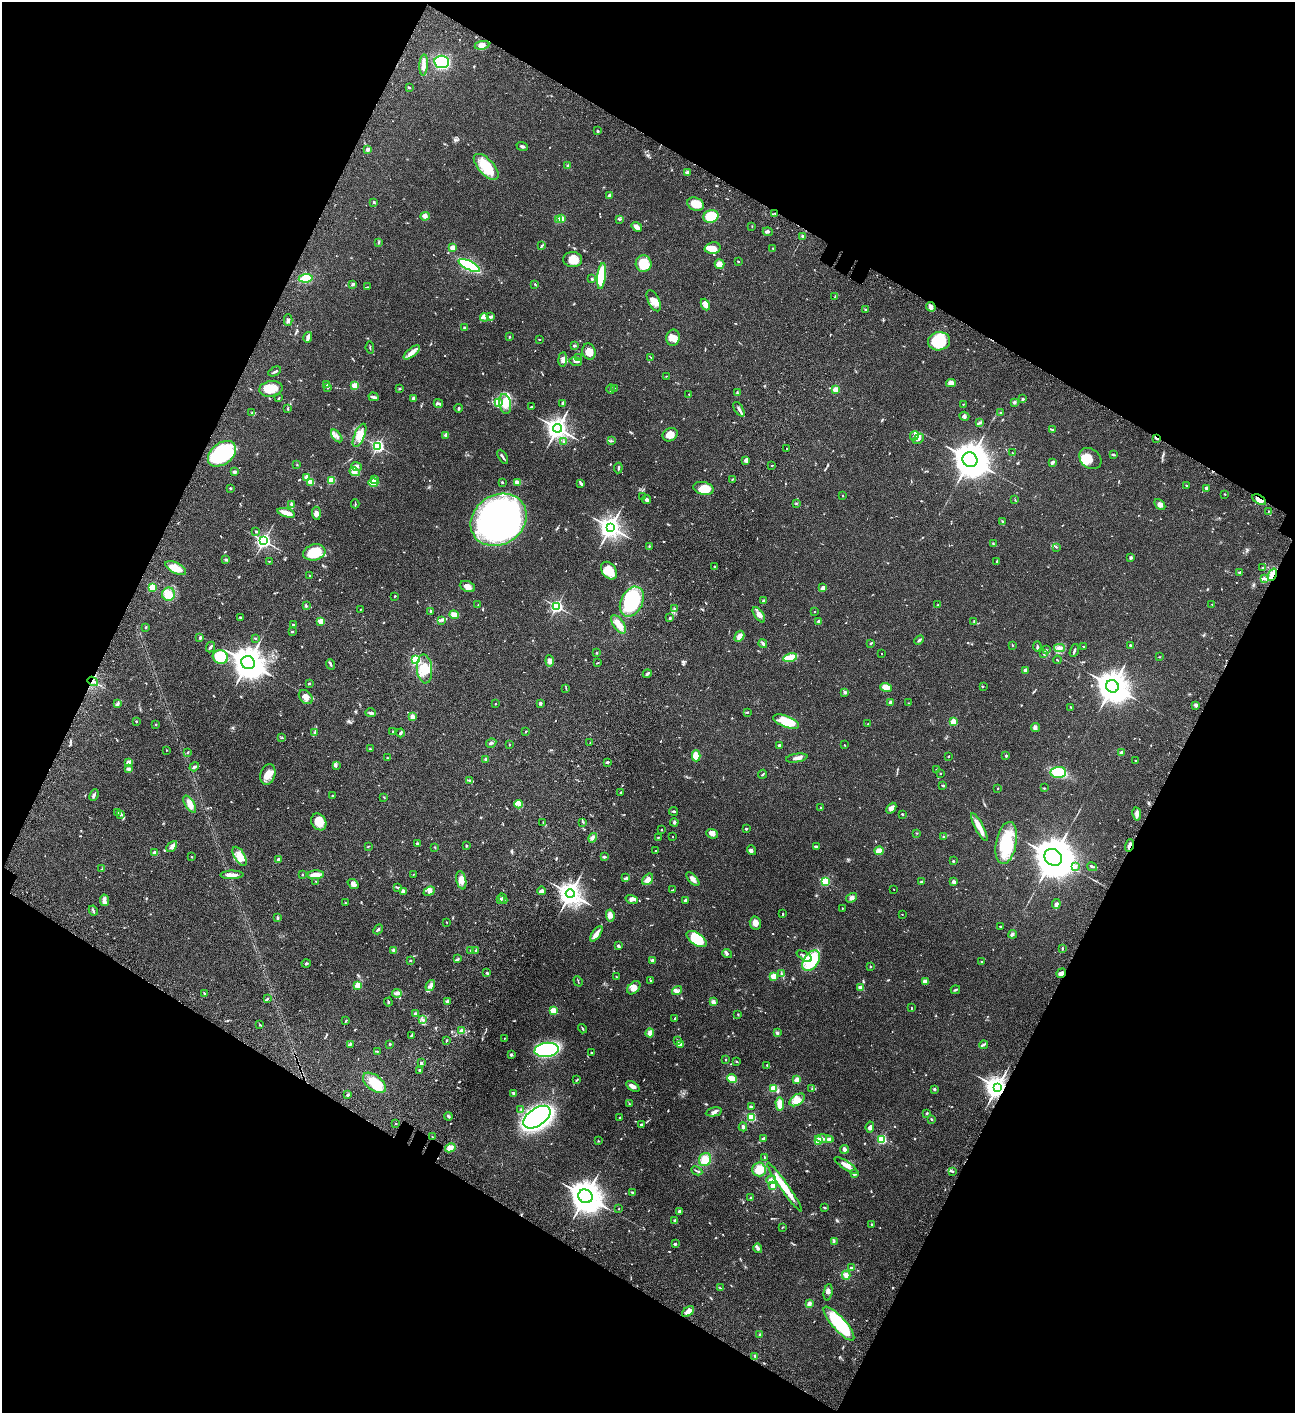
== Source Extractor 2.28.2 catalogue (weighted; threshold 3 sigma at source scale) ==
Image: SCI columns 506-5675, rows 203-5843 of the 6050 x 6048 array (HDU 1 of 3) = the unmasked area's bounding box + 8 px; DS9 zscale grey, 4 x 4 block average (1 PNG px = mean of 4 x 4 image px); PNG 1297 x 1415 px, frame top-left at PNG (2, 2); each listed source drawn as its Kron ellipse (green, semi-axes under 4 px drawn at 4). Shown black and unused: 46% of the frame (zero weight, under 3 of 4 exposures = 13% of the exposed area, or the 3 px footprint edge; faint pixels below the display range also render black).
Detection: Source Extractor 2.28.2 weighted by HDU 2 'WHT'. Background 0.0652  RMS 0.0059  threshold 0.0264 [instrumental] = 3 sigma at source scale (4.5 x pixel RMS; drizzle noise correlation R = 1.50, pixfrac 1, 0.05/0.05 arcsec/px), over >= 5 px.
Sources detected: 820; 1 too faint to see at this stretch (4 x 4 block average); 6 inside a brighter object's white glare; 3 cosmic-ray / hot-pixel residue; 1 long thin detection or spike segment (spike, bleed or trail) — neither listed nor drawn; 17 coinciding with a brighter row at this scale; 53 inside a brighter listed object's ellipse — not listed separately; of the other 739, all 500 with FLUX_AUTO >= 1.61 (the completeness limit of this list) listed and drawn (239 fainter detections not listed), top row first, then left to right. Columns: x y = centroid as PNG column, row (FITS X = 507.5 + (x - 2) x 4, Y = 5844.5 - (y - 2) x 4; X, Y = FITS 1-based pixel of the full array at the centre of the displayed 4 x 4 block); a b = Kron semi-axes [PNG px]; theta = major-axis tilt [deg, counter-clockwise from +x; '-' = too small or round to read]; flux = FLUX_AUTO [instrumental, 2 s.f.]
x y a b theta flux
482 45 7 4 9 18
442 62 7 6 - 200
424 65 10 3 86 15
409 87 3 2 - 2.9
598 131 2 2 - 5.7
522 146 6 2 -19 6.5
368 149 4 3 - 8.5
568 166 3 3 - 5.9
486 167 16 7 -48 89
687 173 4 3 - 17
610 195 2 2 - 34
374 202 2 2 - 5.2
696 204 9 6 -22 45
775 213 4 2 - 2.2
425 216 5 4 - 8.8
711 216 8 6 18 110
559 219 2 2 - 52
561 219 2 2 - 100
619 219 3 2 - 3.1
637 227 5 3 - 22
752 227 3 2 - 1.8
768 232 5 3 - 5.3
803 236 3 2 - 5.5
379 242 3 2 - 2.7
541 246 4 2 - 4
453 248 2 2 - 86
713 248 8 5 13 33
773 248 2 2 - 2.3
573 259 9 7 -5 34
738 261 2 2 - 7.5
644 264 8 8 - 83
719 264 5 4 - 24
469 265 12 4 -26 280
602 276 13 4 84 160
306 278 7 4 8 66
592 279 2 2 - 5.1
353 284 3 2 - 3.7
535 284 3 2 - 2.5
367 287 4 2 - 2.9
835 297 3 2 - 2.6
654 301 11 5 -64 23
705 305 6 4 -67 20
931 307 5 3 - 15
865 310 3 2 - 4.5
484 317 4 3 - 6.8
491 317 2 2 - 19
288 320 6 3 88 6.5
464 328 3 2 - 3.4
308 337 5 2 - 19
510 337 2 2 - 2.4
673 338 8 6 81 23
539 339 2 2 - 1.8
939 341 11 9 8 110
574 345 3 2 - 4.1
370 348 6 2 -84 2.9
589 351 8 6 -74 30
412 352 10 4 40 22
651 357 3 2 - 2.2
578 358 3 3 - 4.2
563 359 7 4 84 12
576 361 6 3 -11 7.6
275 371 7 2 28 5.3
667 376 2 2 - 1.6
951 383 5 4 - 18
327 385 3 2 - 1.8
355 386 2 2 - 140
327 388 3 2 - 2.4
614 388 2 2 - 2
271 389 12 7 9 44
400 389 3 2 - 2.9
611 389 5 2 - 7
835 390 2 2 - 100
738 393 3 2 - 2.7
689 394 2 2 - 1.7
374 397 5 2 - 11
279 398 3 2 - 2.5
413 398 2 2 - 31
1023 399 2 2 - 4.2
1015 402 2 2 - 6.7
438 403 5 2 - 6.1
499 403 4 2 - 6.8
563 403 3 3 - 9.1
505 404 10 5 -81 38
963 404 2 2 - 2
531 407 4 2 - 4.4
458 408 4 2 - 3.6
288 409 4 2 - 3.3
739 409 8 2 -58 9.7
251 413 2 2 - 1.8
1000 413 2 2 - 1.7
964 416 5 2 - 6.1
980 423 3 2 - 5.3
557 428 4 4 - 1800
1053 430 3 2 - 4
360 435 12 5 67 34
446 435 2 2 - 54
670 435 8 6 30 25
337 436 7 2 -52 7.3
914 436 5 2 - 7.8
1157 438 3 2 - 5
918 439 6 3 40 7.6
612 441 3 2 - 2.5
564 442 2 2 - 6.2
378 446 2 2 - 670
787 449 2 2 - 11
1012 453 2 2 - 1.8
222 454 16 10 39 220
1113 454 2 2 - 2.6
503 457 8 2 -60 7.3
1090 458 12 9 -40 29
746 460 4 3 - 12
970 460 7 7 - 6300
1052 463 4 2 - 10
297 465 2 2 - 2
772 465 2 2 - 2.1
357 467 5 4 - 13
618 468 5 2 - 3.9
234 472 3 3 - 5.9
355 472 5 3 - 10
307 477 2 2 - 77
374 479 3 3 - 8.3
732 479 2 2 - 1.9
331 480 2 2 - 180
311 482 3 3 - 41
502 482 2 2 - 2.9
517 482 3 3 - 5
373 483 5 3 - 37
580 483 3 2 - 3.6
1187 485 3 2 - 2.9
230 488 3 2 - 3.1
703 488 10 6 -13 60
1206 488 2 2 - 24
1225 494 2 2 - 2.5
843 496 2 2 - 4
643 497 2 2 - 2.8
646 499 4 3 - 9.7
1015 499 2 2 - 1.7
1259 500 7 3 -31 33
796 503 3 2 - 2.3
291 504 3 2 - 5.2
355 504 4 2 - 2.9
1160 504 6 4 -49 12
1269 511 2 2 - 1.8
286 513 9 3 -16 34
316 513 6 4 -86 12
499 520 29 24 34 1600
1002 522 4 2 - 3.3
610 527 4 4 - 2200
256 531 2 2 - 4
264 541 3 2 - 980
993 544 3 2 - 1.7
649 547 3 2 - 3.2
1056 547 2 2 - 2.4
314 552 11 8 14 100
1131 558 2 2 - 22
226 560 4 2 - 4.2
269 561 2 2 - 1.9
997 561 4 2 - 2.4
715 567 2 2 - 2.1
1263 567 2 2 - 2.3
176 568 11 5 -27 41
609 571 10 7 -52 57
1240 572 3 2 - 5.2
309 575 3 2 - 2.3
1272 575 6 4 67 18
1265 578 2 2 - 1.6
152 587 2 2 - 180
467 587 8 5 -21 24
823 588 2 2 - 39
168 594 6 6 - 43
395 596 3 2 - 2.7
763 601 4 3 - 4.3
632 602 16 11 63 230
1212 604 2 2 - 2.1
478 605 2 2 - 2.3
938 605 2 2 - 5.1
306 606 3 2 - 3.1
557 606 2 2 - 610
674 608 2 2 - 2.3
360 609 2 2 - 2.8
431 611 3 2 - 2.5
815 612 2 2 - 4
454 615 5 4 - 24
759 615 9 4 -55 15
240 617 3 2 - 3.1
670 618 3 2 - 3.8
441 620 4 2 - 4.4
321 621 2 2 - 120
974 621 3 2 - 2.1
819 622 2 2 - 40
618 624 10 5 -55 33
293 625 2 2 - 4.1
146 627 3 2 - 2.4
292 632 2 2 - 3.7
739 636 6 4 60 18
200 638 3 2 - 4.5
255 638 3 2 - 2.2
919 640 5 2 - 4.8
871 643 3 2 - 3.4
763 644 4 2 - 5.4
1012 645 2 2 - 2.1
1130 645 2 2 - 3.2
1083 646 2 2 - 1.6
210 647 5 2 - 5
1037 647 5 2 - 3.9
1059 648 5 4 - 16
1046 650 2 2 - 2
1074 651 6 2 69 6.3
597 653 2 2 - 2.9
1044 653 2 2 - 1.8
882 654 2 2 - 1.9
220 657 8 6 -16 120
790 657 7 3 14 77
1159 657 2 2 - 2.1
416 660 2 2 - 370
1057 660 4 2 - 2.4
550 661 5 4 - 14
248 663 7 6 - 4600
597 663 3 2 - 2.2
331 664 5 2 - 4.5
424 669 14 7 -85 57
1026 670 2 2 - 48
647 674 4 2 - 8.4
93 681 5 3 - 9.3
309 684 2 2 - 11
983 686 2 2 - 1.7
1112 686 6 6 - 4900
886 687 6 4 -18 28
566 688 2 2 - 1.9
845 692 3 3 - 4.3
306 697 8 6 -45 17
890 702 3 3 - 5.3
540 703 2 2 - 27
909 703 3 2 - 1.7
117 704 3 2 - 3.2
495 704 2 2 - 3.2
1196 705 3 3 - 4.7
1070 707 2 2 - 1.8
747 712 3 2 - 2.4
370 713 5 3 - 5.5
412 717 3 2 - 20
136 721 2 2 - 6.7
786 722 14 5 -20 77
953 722 2 2 - 170
156 724 2 2 - 2.7
868 724 3 2 - 1.9
1035 727 5 3 - 7.7
393 731 2 2 - 2.3
526 731 2 2 - 1.9
314 732 2 2 - 2.1
400 733 4 2 - 6.3
282 738 3 2 - 2.1
491 743 5 2 - 3.7
590 743 2 2 - 1.8
510 745 2 2 - 2.5
779 745 3 2 - 6.8
845 745 2 2 - 2.3
370 749 2 2 - 3.4
166 750 2 2 - 1.9
188 752 2 2 - 2.9
1121 753 2 2 - 46
696 756 5 4 - 32
948 756 2 2 - 2.5
1006 756 2 2 - 3.2
387 758 2 2 - 4.8
797 758 11 3 9 13
486 759 2 2 - 40
1136 760 2 2 - 3.4
607 762 3 2 - 5.7
128 763 4 3 - 14
336 766 2 2 - 2.4
194 767 5 3 - 6.4
129 769 2 2 - 10
937 769 3 2 - 2.2
1058 772 8 5 4 95
268 774 10 7 71 34
763 774 4 2 - 3.9
940 774 2 2 - 3.6
470 780 3 2 - 3.3
943 785 4 2 - 3.6
1044 788 3 2 - 3.6
998 789 2 2 - 1.7
620 793 3 2 - 3.2
94 795 6 2 64 6.1
332 796 2 2 - 3.5
384 797 3 2 - 2.1
190 804 9 4 -59 21
518 804 4 4 - 12
821 807 2 2 - 5.9
891 808 6 4 47 14
673 811 4 2 - 4
118 813 2 2 - 1.8
902 814 2 2 - 2.8
1137 814 7 3 -81 13
120 815 3 2 - 3.1
319 822 9 7 -56 50
543 822 2 2 - 1.8
583 822 3 2 - 1.8
674 822 4 2 - 4.6
979 827 15 4 -62 32
746 829 2 2 - 4.1
662 830 2 2 - 4.2
917 833 3 2 - 2.2
712 834 6 4 -22 18
658 837 2 2 - 2.1
673 837 2 2 - 2.9
944 837 3 2 - 2.6
593 838 5 3 - 7.1
417 843 2 2 - 8.3
1006 843 21 10 79 160
1129 845 6 3 72 11
368 846 4 2 - 1.9
466 846 2 2 - 3.4
816 846 3 2 - 5.6
172 847 6 4 46 10
435 847 3 2 - 2.7
751 850 5 3 - 6.4
656 851 2 2 - 2.6
879 851 4 4 - 37
155 853 2 2 - 31
240 856 11 5 -60 41
192 857 2 2 - 1.8
604 857 4 2 - 5.7
1053 857 9 8 - 11000
278 859 2 2 - 23
953 861 3 2 - 3.1
1075 867 3 3 - 5.6
1092 867 5 2 - 4.1
102 869 2 2 - 1.7
302 874 2 2 - 4.6
232 875 11 3 1 18
315 875 8 4 5 26
413 875 4 2 - 2
626 878 3 2 - 3.8
648 879 6 4 52 22
693 879 8 3 -47 12
461 880 9 4 -78 25
825 881 2 2 - 310
316 882 2 2 - 2
922 882 3 2 - 6.8
954 882 3 2 - 9.2
353 884 6 4 -39 11
398 888 4 2 - 3.8
894 889 2 2 - 2
672 890 4 2 - 1.9
429 891 6 4 22 13
541 891 4 4 - 8.9
403 892 4 2 - 4
570 894 4 4 - 2800
851 898 6 3 33 11
501 899 3 2 - 3
503 899 6 2 -65 4.9
632 899 6 3 -15 9.2
104 900 6 4 -80 11
685 901 3 2 - 8.6
345 903 2 2 - 1.7
1056 904 5 3 - 9.3
842 908 2 2 - 2.2
93 911 5 2 - 4.6
783 914 2 2 - 3.1
902 914 2 2 - 3.6
610 915 6 4 -81 19
277 918 3 2 - 4.3
447 922 2 2 - 1.6
755 923 6 5 - 20
1000 926 2 2 - 6.4
378 929 5 2 - 5.4
596 934 9 4 54 15
1013 934 4 2 - 4.6
697 939 11 6 -35 97
618 946 4 2 - 5.6
1062 948 2 2 - 2.5
394 950 2 2 - 49
471 950 3 2 - 3.5
476 950 2 2 - 3.5
727 953 5 2 - 4.8
804 956 8 2 -31 8.3
458 959 4 2 - 3.4
410 961 2 2 - 3.4
652 961 3 3 - 4.8
811 961 11 7 54 150
981 962 2 2 - 1.7
306 963 4 2 - 3.4
870 966 2 2 - 2.7
487 973 3 2 - 5.1
1061 973 5 3 - 13
782 974 2 2 - 2
616 976 3 2 - 1.7
773 976 2 2 - 130
651 980 2 2 - 1.7
578 981 5 2 - 2.3
925 981 3 3 - 19
358 985 2 2 - 120
430 986 6 3 55 8.8
634 988 8 5 45 23
861 988 4 3 - 15
677 990 5 2 - 7.1
955 990 5 2 - 4.9
397 993 5 3 - 10
205 994 4 2 - 3.9
267 999 3 2 - 3.5
447 1001 4 2 - 10
388 1002 4 2 - 2.8
713 1002 3 3 - 9.7
911 1008 2 2 - 2
553 1010 2 2 - 150
415 1014 3 2 - 7.7
738 1014 2 2 - 2.5
675 1018 2 2 - 5
423 1020 3 2 - 4.2
346 1021 3 2 - 2.5
260 1025 2 2 - 1.8
582 1029 5 2 - 3.1
462 1031 2 2 - 100
650 1033 4 3 - 17
777 1033 2 2 - 8.9
411 1035 3 2 - 2
504 1038 2 2 - 1.9
447 1040 2 2 - 2.9
678 1041 2 2 - 11
351 1044 4 3 - 5.1
390 1044 2 2 - 9
681 1044 4 4 - 8.8
984 1045 4 2 - 5
547 1050 12 7 6 490
377 1051 3 2 - 2.5
591 1052 2 2 - 2.7
511 1055 3 3 - 6
726 1060 2 2 - 1.6
736 1061 2 2 - 2.1
421 1063 2 2 - 5.1
767 1065 2 2 - 2
419 1070 3 2 - 3.4
732 1079 5 3 - 45
576 1080 2 2 - 2.1
797 1080 2 2 - 110
374 1083 13 7 -38 57
633 1086 7 3 -31 13
997 1087 4 4 - 2500
773 1088 3 2 - 38
812 1088 3 2 - 2
935 1089 2 2 - 17
514 1094 3 2 - 10
348 1095 3 2 - 7.1
797 1100 8 5 32 25
629 1104 2 2 - 1.8
780 1104 7 3 -88 27
751 1107 3 2 - 3
521 1109 2 2 - 2.1
714 1112 8 3 11 9
927 1113 2 2 - 4.5
448 1116 4 2 - 5.6
537 1117 15 8 35 1200
751 1117 2 2 - 320
620 1118 2 2 - 2.5
931 1119 2 2 - 4.4
396 1123 2 2 - 1.8
641 1125 3 3 - 7
743 1127 4 3 - 6.1
870 1127 6 3 83 7.3
433 1137 3 2 - 2
763 1138 3 2 - 4.9
824 1139 9 3 -5 14
829 1139 3 2 - 14
882 1139 2 2 - 330
819 1140 2 2 - 230
598 1141 2 2 - 2
450 1148 5 3 - 24
844 1149 4 3 - 6.8
764 1157 3 2 - 1.9
705 1159 7 6 - 40
846 1165 13 3 -34 24
759 1169 7 7 - 50
697 1171 6 2 -26 3.7
952 1171 3 2 - 2.9
854 1174 2 2 - 30
771 1180 5 3 - 9.8
773 1186 3 3 - 17
785 1187 29 4 -55 62
632 1192 3 2 - 2.6
585 1196 7 6 - 4400
750 1198 2 2 - 4
824 1208 3 2 - 4.5
619 1209 2 2 - 1.8
679 1211 3 2 - 6.4
675 1221 3 2 - 7.3
871 1224 2 2 - 2.5
783 1227 3 2 - 1.7
834 1241 3 2 - 3
675 1244 2 2 - 21
758 1248 5 3 - 7.4
851 1268 3 2 - 2.4
846 1275 4 4 - 13
720 1288 3 2 - 2.1
828 1292 8 2 80 7.2
809 1304 3 2 - 14
688 1312 7 4 38 15
839 1324 22 6 -48 240
760 1335 3 2 - 3.1
755 1356 3 2 - 3.4
Overlapping masked pixels (flux is a lower limit): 8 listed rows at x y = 775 213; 1157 438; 1259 500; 1272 575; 93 681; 1129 845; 1061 973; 997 1087
Diffuse or blended objects may show on this block-average render without a row.